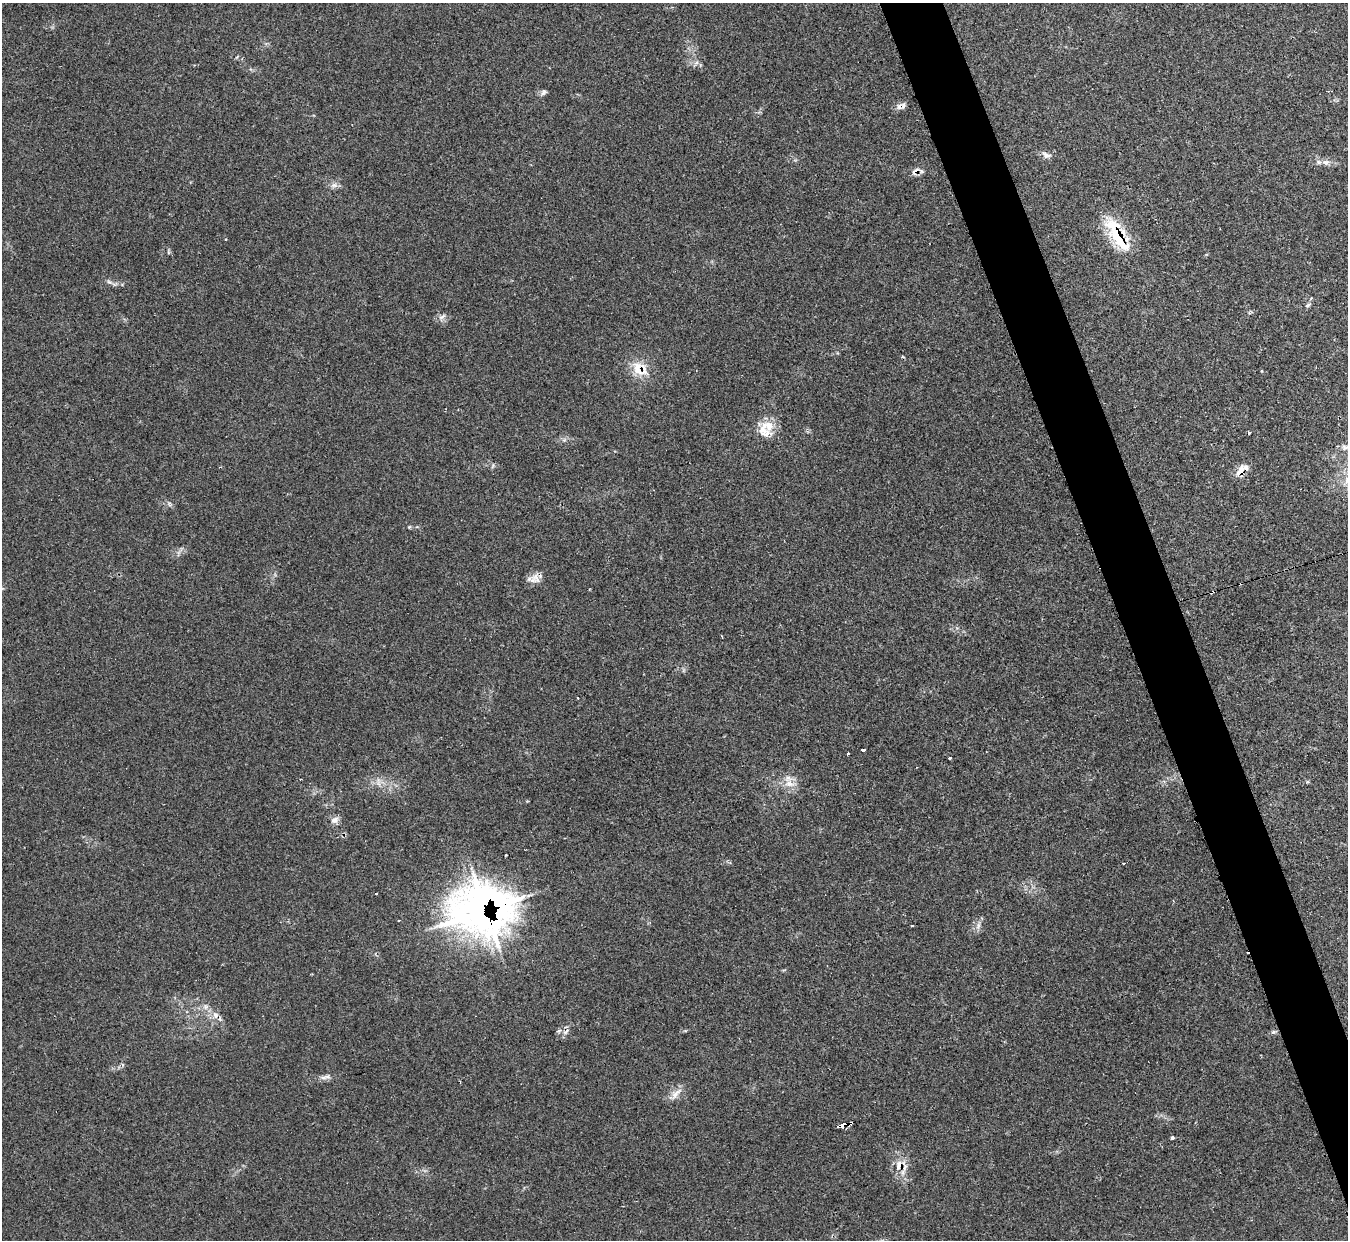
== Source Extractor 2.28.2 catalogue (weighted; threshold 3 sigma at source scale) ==
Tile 6 of 4 x 4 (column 2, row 2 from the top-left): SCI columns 1353-2698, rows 2624-3861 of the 5390 x 5374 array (HDU 1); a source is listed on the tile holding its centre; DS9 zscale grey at full resolution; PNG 1350 x 1242 px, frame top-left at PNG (2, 3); no overlay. Shown black and unused: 4% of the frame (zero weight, under 2 of 3 exposures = <1% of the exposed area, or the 3 px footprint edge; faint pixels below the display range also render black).
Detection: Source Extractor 2.28.2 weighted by HDU 2 'WHT'; one run over the whole footprint, this tile lists its part. Background 0.0355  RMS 0.0046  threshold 0.0208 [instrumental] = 3 sigma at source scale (4.5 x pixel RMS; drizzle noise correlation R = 1.50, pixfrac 1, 0.05/0.05 arcsec/px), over >= 5 px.
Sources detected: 54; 4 cosmic-ray / hot-pixel residue — not listed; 4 inside a brighter listed object's ellipse — not listed separately; the other 46 listed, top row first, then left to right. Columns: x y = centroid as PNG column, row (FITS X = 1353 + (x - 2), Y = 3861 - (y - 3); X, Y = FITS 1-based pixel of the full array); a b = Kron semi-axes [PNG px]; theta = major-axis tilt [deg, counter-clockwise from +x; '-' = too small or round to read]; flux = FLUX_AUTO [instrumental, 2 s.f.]
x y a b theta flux
696 63 8 5 45 1.1
543 92 9 7 48 1.3
901 106 13 8 19 2.3
1046 155 13 7 -26 2.2
1326 162 10 7 -28 2.3
915 171 15 7 48 2.7
334 185 11 7 0 1.9
1117 234 50 16 -59 25
168 252 6 4 90 0.64
109 282 7 4 -18 0.97
1308 305 9 5 31 1.1
442 317 12 5 34 1.7
640 369 25 18 -35 11
768 425 18 14 -15 7.9
1249 433 3 3 - 1.3
564 440 6 5 - 0.99
1242 469 18 7 84 3.3
169 504 9 4 -71 0.86
409 527 5 4 - 0.53
536 578 16 11 -72 3.9
1212 592 5 2 - 1
722 637 3 2 - 0.37
577 698 4 2 - 0.52
863 750 4 3 - 2.9
848 754 3 3 - 1.2
949 758 3 3 - 0.89
300 779 3 2 - 0.4
378 782 14 5 89 2.1
789 784 19 12 6 6.1
335 820 12 9 28 2.5
376 893 3 3 - 1.1
483 910 36 29 2 420
399 920 3 2 - 0.65
978 925 12 5 71 1.9
912 926 3 3 - 0.76
205 1007 9 7 -18 2
215 1015 10 8 -74 2.8
559 1031 7 5 37 1.1
566 1032 12 5 40 1.7
1273 1032 6 5 - 0.91
325 1077 18 6 14 2.4
675 1094 24 7 42 4
850 1124 5 3 - 4.1
841 1125 8 4 17 77
1172 1138 4 3 - 1.5
899 1165 17 10 82 5.9
Overlapping masked pixels (flux is a lower limit): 12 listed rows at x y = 901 106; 915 171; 1117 234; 640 369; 1242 469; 536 578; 1212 592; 483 910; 215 1015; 850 1124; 841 1125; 899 1165